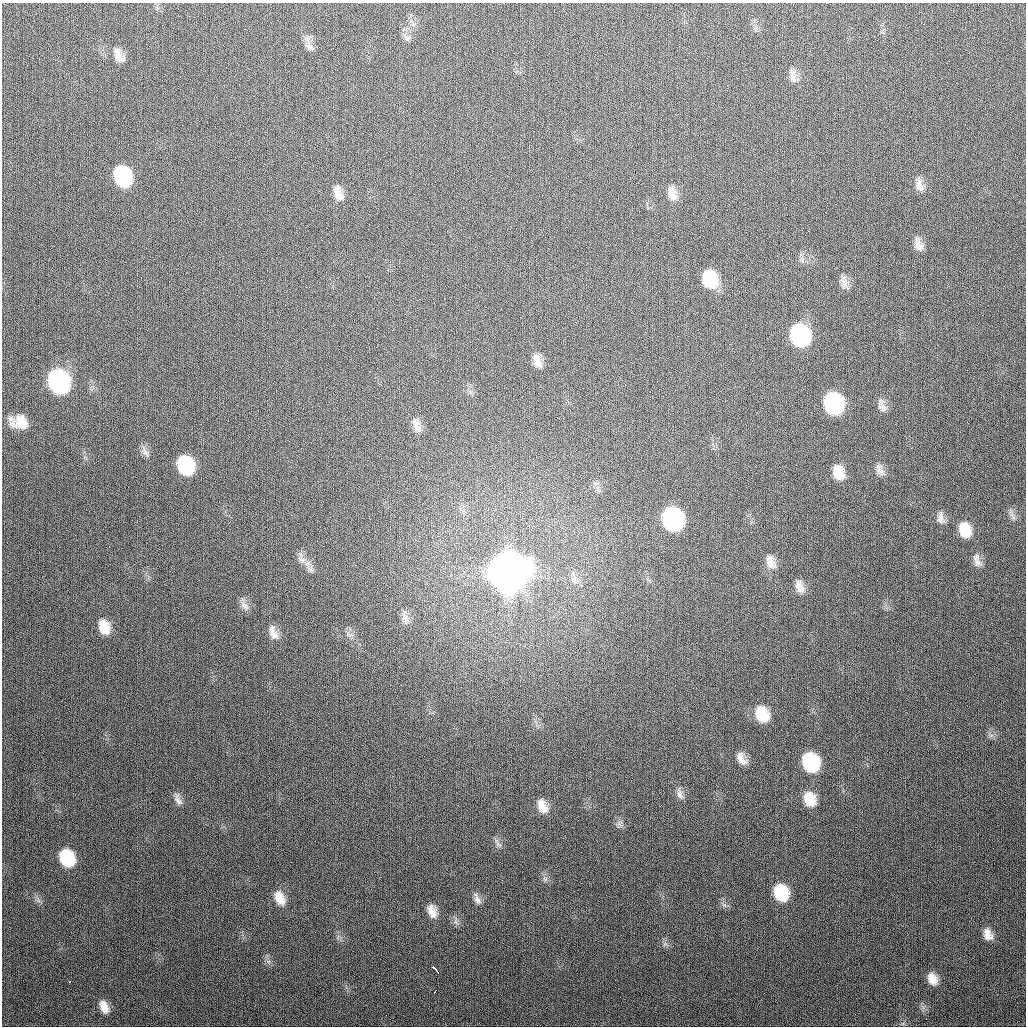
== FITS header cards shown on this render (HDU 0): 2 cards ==
NAXIS1  =                 1024
NAXIS2  =                 1024

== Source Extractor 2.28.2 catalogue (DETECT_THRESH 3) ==
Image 1024 x 1024 px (HDU 0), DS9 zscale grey, 1 PNG px = 1 image px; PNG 1028 x 1028 px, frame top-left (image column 1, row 1024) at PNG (2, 3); no overlay
Background 301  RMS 12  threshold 35.6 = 3 sigma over >= 5 px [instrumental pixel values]
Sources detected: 59; all 59 listed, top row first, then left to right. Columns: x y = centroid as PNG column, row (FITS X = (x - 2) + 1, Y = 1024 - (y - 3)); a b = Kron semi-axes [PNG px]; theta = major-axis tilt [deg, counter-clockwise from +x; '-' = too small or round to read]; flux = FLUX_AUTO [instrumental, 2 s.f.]
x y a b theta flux
413 24 6 5 - 1.9e+03
407 38 8 7 - 2.6e+03
309 47 13 8 -52 4.7e+03
119 57 16 9 -49 6.9e+03
793 78 16 10 -66 6.1e+03
122 176 17 12 -69 8.0e+04
919 185 18 10 -78 6.5e+03
338 193 20 10 -70 8.9e+03
672 194 19 10 -76 8.4e+03
918 245 17 8 -71 6.0e+03
710 279 17 12 -70 3.4e+04
844 283 19 8 -75 5.5e+03
800 335 16 13 -73 1.3e+05
537 361 18 9 -71 7.7e+03
59 382 17 13 -67 2.3e+05
833 403 16 13 -72 1.2e+05
882 406 17 8 -62 4.8e+03
20 422 20 15 0 1.5e+04
417 426 20 10 -69 7.4e+03
145 452 16 6 -61 3.8e+03
185 465 16 12 -67 6.6e+04
880 471 15 9 -58 5.2e+03
838 472 15 11 -73 1.3e+04
1013 517 12 4 -50 2.7e+03
941 518 17 9 -78 5.6e+03
673 519 16 13 -70 1.7e+05
965 530 17 12 -71 1.8e+04
301 559 13 8 -42 5.5e+03
977 560 20 9 -70 5.8e+03
771 562 19 11 -68 8.4e+03
508 573 18 15 -68 3.6e+06
574 580 9 6 -33 3.5e+03
800 587 18 10 -70 7.7e+03
244 606 14 8 -43 4.5e+03
405 618 19 8 -73 6.0e+03
104 627 17 11 -71 1.5e+04
273 633 19 9 -65 6.8e+03
762 714 17 12 -69 2.3e+04
741 759 17 9 -60 6.8e+03
810 762 15 12 -67 7.4e+04
680 794 14 7 -63 4.0e+03
809 799 15 11 -68 1.6e+04
178 800 17 7 -64 4.5e+03
542 806 16 9 -68 9.3e+03
498 844 10 5 -35 2.4e+03
67 858 14 11 -63 4.7e+04
545 879 8 5 -45 2.3e+03
781 893 15 12 -68 3.9e+04
280 898 19 11 -65 1.1e+04
477 900 14 8 -60 4.3e+03
724 905 8 5 -43 2.2e+03
432 911 15 9 -69 8.4e+03
456 922 7 4 -71 2.1e+03
988 934 13 9 -68 7.3e+03
436 970 9 3 -46 5.5e+03
932 979 14 10 -63 9.3e+03
70 982 3 2 - 1.7e+03
435 991 4 2 - 1.9e+03
104 1007 16 9 -67 9.1e+03